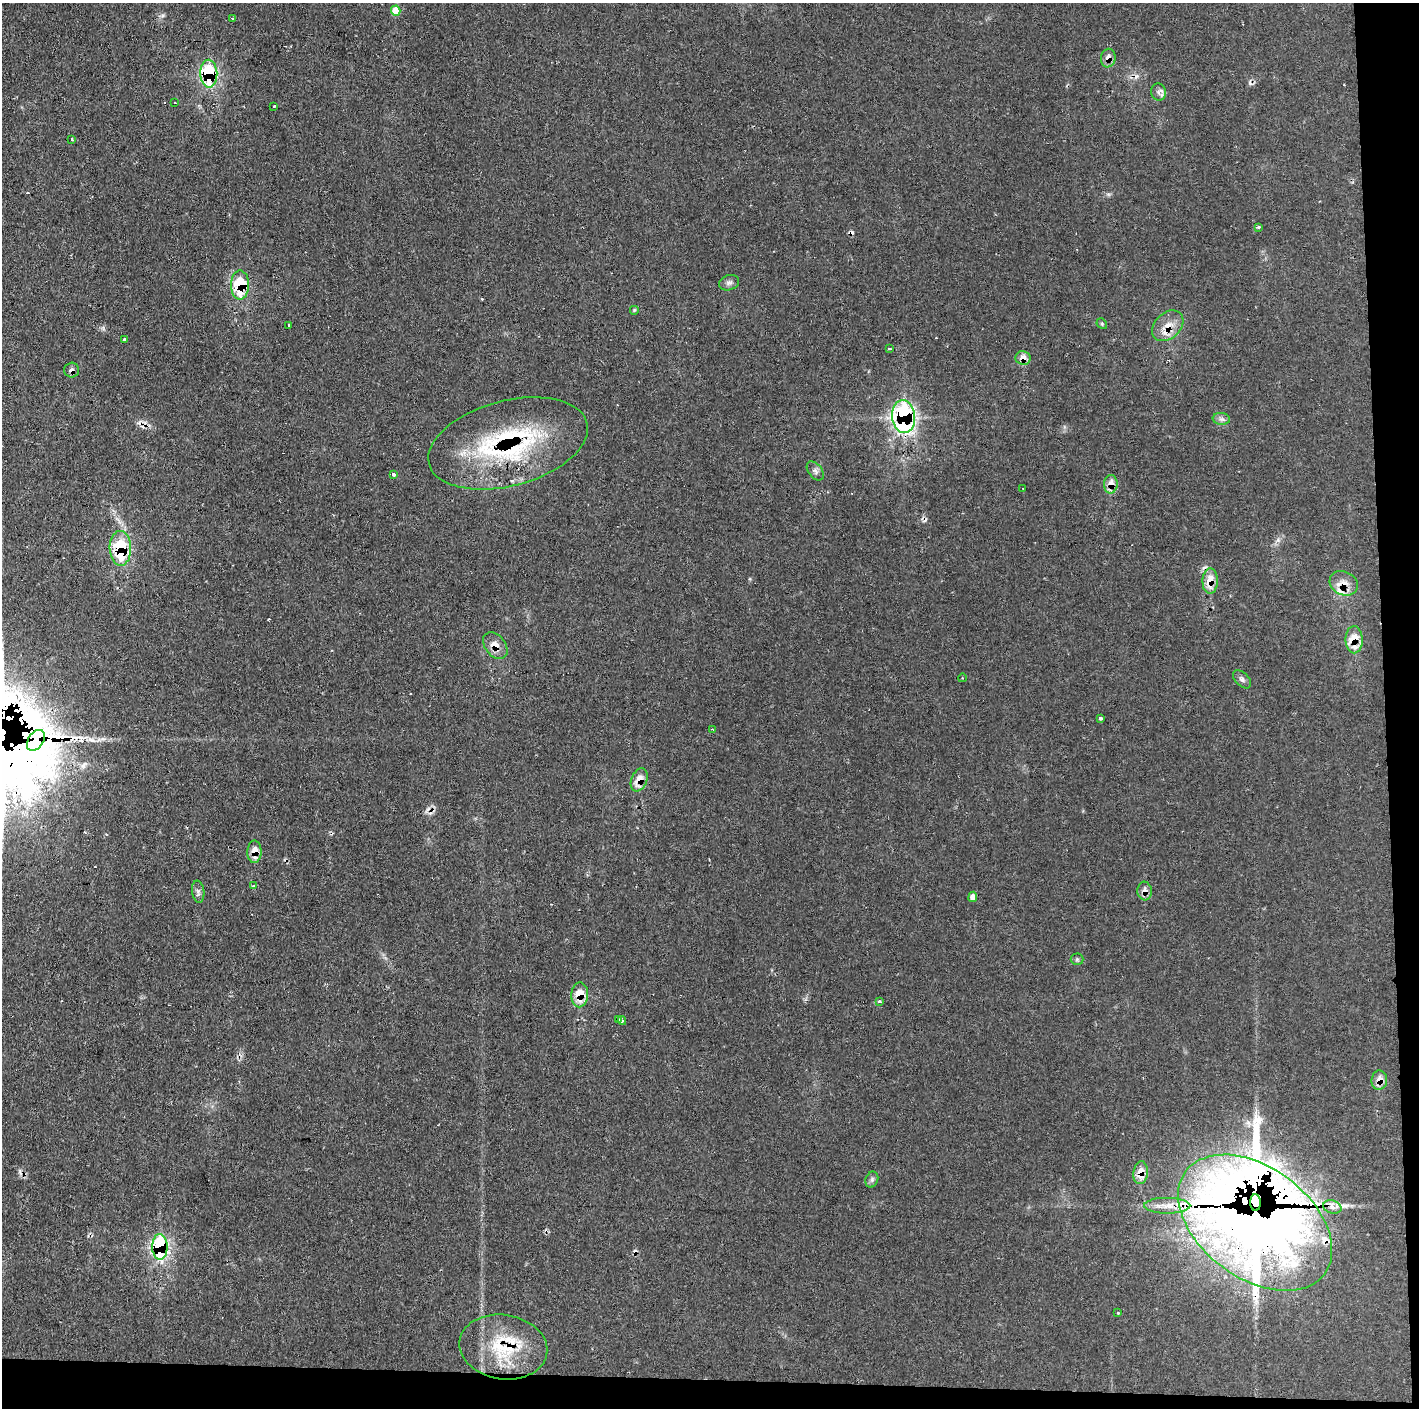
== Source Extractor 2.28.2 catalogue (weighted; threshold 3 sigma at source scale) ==
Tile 9 of 3 x 3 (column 3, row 3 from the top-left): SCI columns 2837-4253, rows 1-1406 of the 4253 x 4228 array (HDU 1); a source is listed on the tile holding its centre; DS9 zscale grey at full resolution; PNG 1421 x 1410 px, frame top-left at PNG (2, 3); each listed source drawn as its Kron ellipse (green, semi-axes under 4 px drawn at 4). Shown black and unused: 5% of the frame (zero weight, under 2 of 3 exposures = <1% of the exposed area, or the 3 px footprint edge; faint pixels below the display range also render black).
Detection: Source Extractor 2.28.2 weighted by HDU 2 'WHT'; one run over the whole footprint, this tile lists its part. Background 0.0829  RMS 0.0063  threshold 0.0285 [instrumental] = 3 sigma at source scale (4.5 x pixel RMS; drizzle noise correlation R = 1.50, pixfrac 1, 0.05/0.05 arcsec/px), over >= 5 px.
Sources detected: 82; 16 cosmic-ray / hot-pixel residue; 2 long thin detections or spike segments (spike, bleed or trail) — neither listed nor drawn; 7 inside a brighter listed object's ellipse — not listed separately; the other 57 listed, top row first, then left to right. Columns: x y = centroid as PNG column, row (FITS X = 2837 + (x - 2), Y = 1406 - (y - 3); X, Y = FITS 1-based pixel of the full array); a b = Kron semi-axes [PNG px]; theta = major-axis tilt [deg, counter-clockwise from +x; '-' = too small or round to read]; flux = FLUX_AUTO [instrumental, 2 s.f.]
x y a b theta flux
396 11 5 4 - 12
232 18 3 3 - 0.67
1108 58 9 7 81 4.6
209 74 14 8 -88 49
1158 92 9 7 -83 2.2
175 103 3 2 - 0.49
274 106 3 2 - 1.1
72 139 3 3 - 1.2
1258 227 4 3 - 1.2
729 283 10 7 18 2.2
240 285 14 9 90 28
634 310 5 5 - 0.76
1102 324 6 4 -48 0.88
289 325 3 3 - 2
1168 326 18 12 43 9.1
124 340 3 3 - 1.4
889 349 4 3 - 3.1
1023 358 7 7 - 6.2
72 370 7 7 - 2.3
903 417 16 11 -85 130
1221 419 9 6 -7 2
508 443 82 42 15 110
815 471 11 6 -52 2.1
393 475 3 3 - 6.2
1111 484 9 7 86 6.3
1023 488 2 2 - 0.39
120 548 17 11 -89 38
1210 581 13 7 88 11
1344 583 14 11 -27 6.9
1354 640 13 8 -90 13
495 646 15 10 -51 6.5
962 678 4 3 - 0.5
1242 679 11 6 -44 2.1
1101 719 4 3 - 4
712 729 4 2 - 0.49
36 740 11 7 57 36
639 780 12 8 68 8.9
254 852 11 7 88 7.7
254 886 4 3 - 1.1
1145 891 9 7 -84 3.7
198 892 11 6 -82 2.2
973 897 5 4 - 4.6
1077 959 6 6 - 1.1
580 995 12 8 87 12
879 1002 4 3 - 3.5
618 1019 3 3 - 1.7
622 1021 4 3 - 2.9
1379 1080 9 8 - 6.1
1141 1173 11 7 83 8.6
872 1180 8 6 70 1.7
1255 1203 8 5 -89 2600
1167 1206 23 8 0 7.7
1332 1207 9 6 -19 3.3
1255 1223 86 55 -37 1800
160 1247 13 7 -88 76
1118 1313 3 3 - 2.2
503 1347 44 32 -9 43
Overlapping masked pixels (flux is a lower limit): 25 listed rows (the first 20) at x y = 1108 58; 209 74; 240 285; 1168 326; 1023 358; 72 370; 903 417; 508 443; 1111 484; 120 548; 1210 581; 1344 583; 1354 640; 495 646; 36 740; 639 780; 254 852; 1145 891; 580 995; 1379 1080